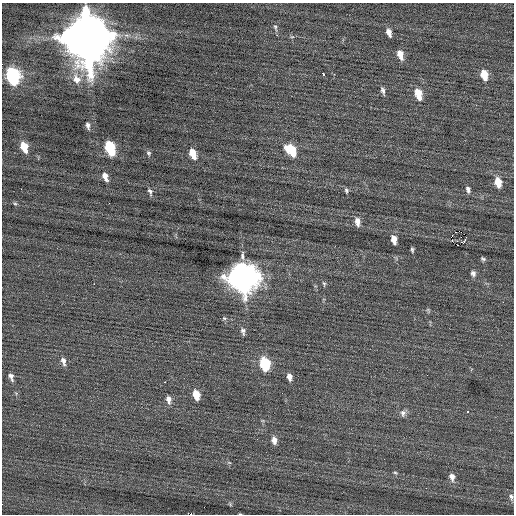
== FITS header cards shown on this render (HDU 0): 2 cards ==
NAXIS1  =                  512 / Axis length
NAXIS2  =                  512 / Axis length

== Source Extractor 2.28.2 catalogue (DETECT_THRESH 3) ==
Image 512 x 512 px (HDU 0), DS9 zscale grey, 1 PNG px = 1 image px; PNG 516 x 516 px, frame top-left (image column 1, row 512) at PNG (2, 3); no overlay
Background 0.0604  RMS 0.79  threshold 2.38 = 3 sigma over >= 5 px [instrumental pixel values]
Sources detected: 60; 1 with non-positive FLUX_AUTO (blend fragments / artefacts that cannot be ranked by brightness) is not listed; the other 59 listed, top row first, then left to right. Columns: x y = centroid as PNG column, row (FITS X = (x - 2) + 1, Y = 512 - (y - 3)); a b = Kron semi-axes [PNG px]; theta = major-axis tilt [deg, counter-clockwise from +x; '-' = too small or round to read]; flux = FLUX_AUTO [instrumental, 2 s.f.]
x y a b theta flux
275 27 10 4 -76 110
389 32 9 5 -73 320
277 35 3 2 - 110
87 37 17 14 -73 420000
292 37 6 4 0 73
400 54 11 6 -73 510
323 74 4 3 - 440
484 75 10 7 -76 860
13 76 11 7 -73 8300
76 79 11 8 -68 640
383 90 11 5 -72 180
418 94 11 7 -74 960
88 125 9 5 -79 180
24 147 10 6 -72 940
110 148 10 6 -72 3200
291 150 13 9 -51 1500
149 153 7 5 -53 110
193 153 11 6 -71 770
105 176 10 6 -69 370
498 182 9 6 -78 930
21 189 2 2 - 24
468 189 9 6 -79 180
346 190 7 5 -79 110
150 191 10 5 -73 160
109 203 2 2 - 23
15 204 6 4 -2 76
357 222 10 6 -84 360
394 239 9 5 -79 470
465 240 6 2 60 92
458 245 3 2 - 530
412 250 7 4 -83 93
242 256 13 5 87 210
483 259 7 5 -31 100
473 273 7 6 - 190
243 277 13 11 -66 71000
94 284 2 2 - 360
324 284 8 4 -80 89
503 302 3 2 - 48
428 310 7 4 -66 72
224 318 6 5 - 88
243 331 10 6 -78 180
63 361 12 6 -75 270
265 364 9 6 -78 3200
11 377 10 5 -72 230
289 377 8 5 -80 290
164 382 3 2 - 220
196 395 9 6 -76 830
168 399 10 7 -78 300
467 412 3 3 - 130
403 413 10 7 81 220
257 439 3 2 - 38
274 440 9 6 -80 350
229 463 6 4 -2 69
395 473 6 4 -19 68
452 477 9 7 -74 310
511 497 9 6 -79 160
230 504 7 4 -46 74
190 514 3 2 - 1000
240 514 4 2 - 37
At the frame edge (FLAGS 8, measured only in part): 3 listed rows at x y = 511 497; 190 514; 240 514
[1 non-positive-flux detection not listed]